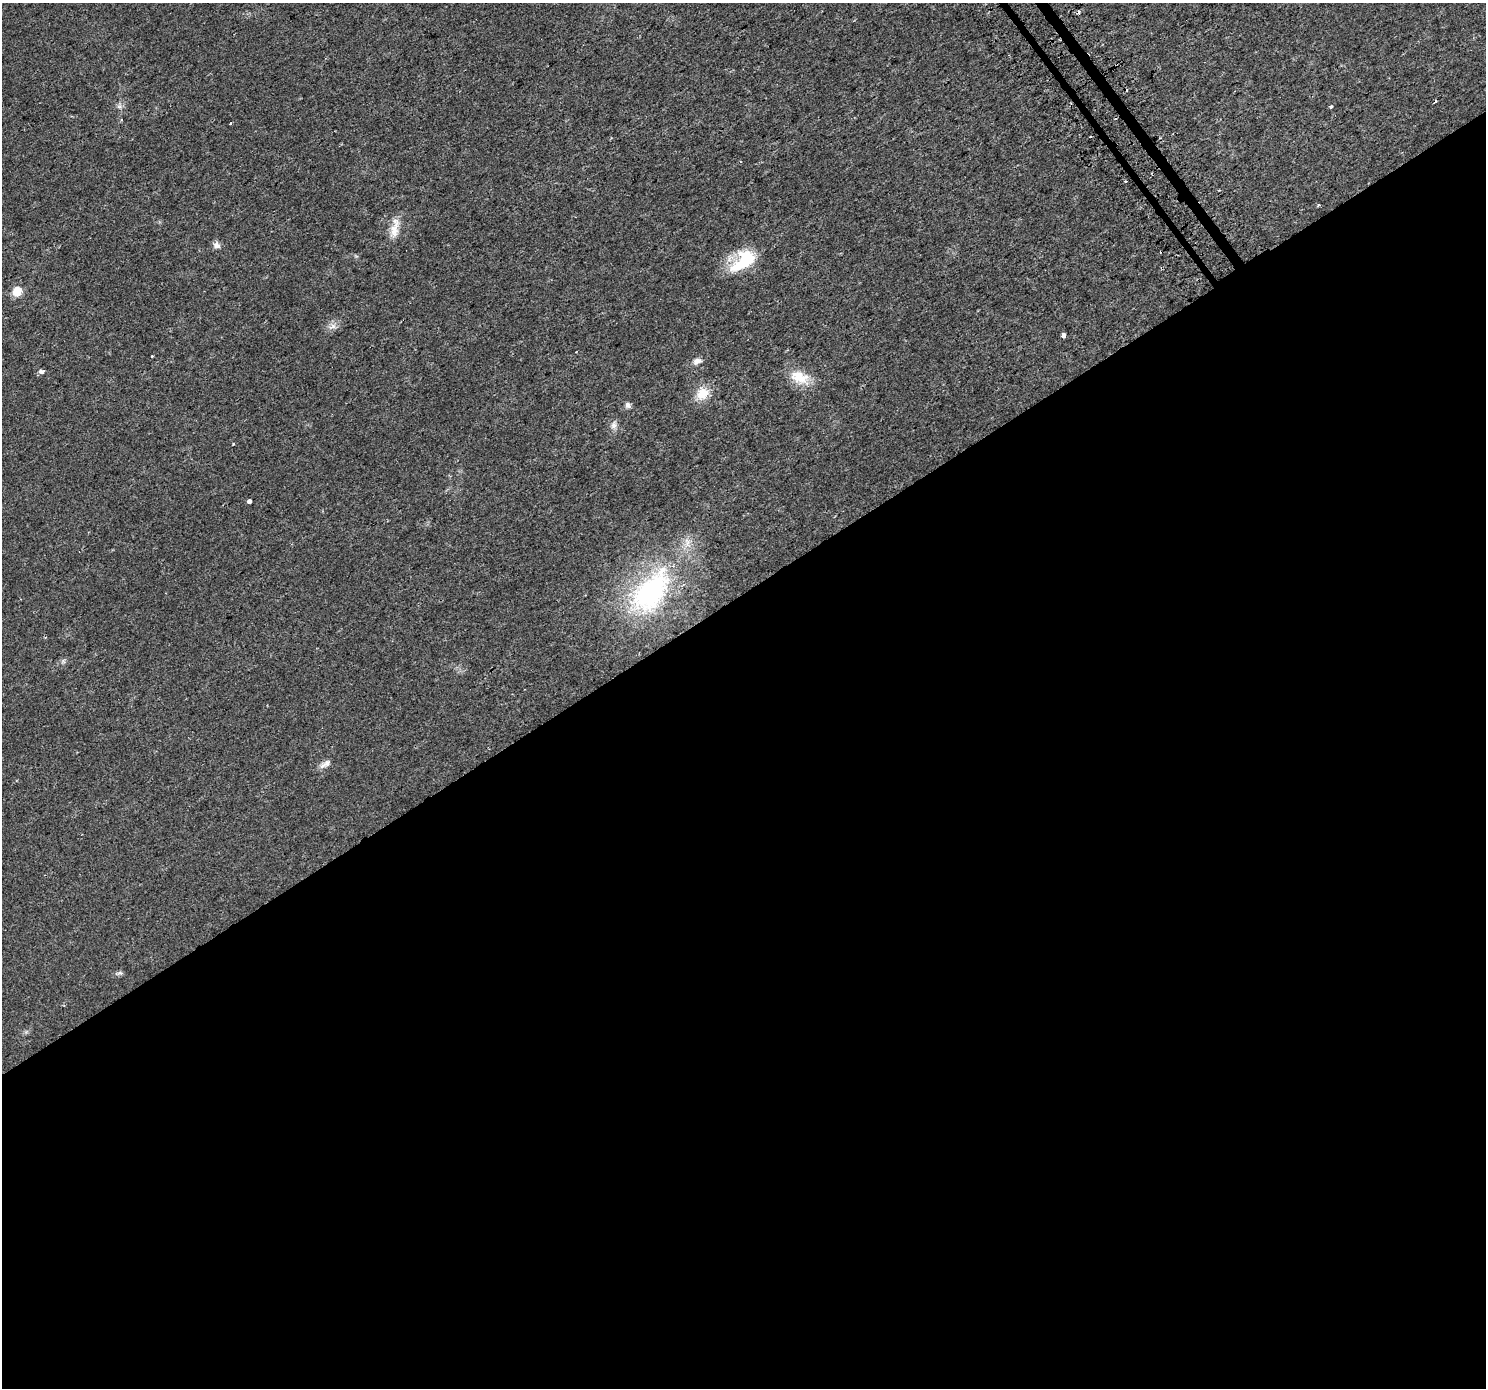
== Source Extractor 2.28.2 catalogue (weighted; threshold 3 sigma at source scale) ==
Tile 15 of 4 x 4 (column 3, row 4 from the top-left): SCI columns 3002-4485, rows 218-1603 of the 6001 x 5911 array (HDU 1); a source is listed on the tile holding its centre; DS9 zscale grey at full resolution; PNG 1488 x 1390 px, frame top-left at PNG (2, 3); no overlay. Shown black and unused: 58% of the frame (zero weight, under 2 of 3 exposures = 2% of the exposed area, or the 3 px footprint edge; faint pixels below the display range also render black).
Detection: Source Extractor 2.28.2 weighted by HDU 2 'WHT'; one run over the whole footprint, this tile lists its part. Background 0.0184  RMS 0.0036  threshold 0.016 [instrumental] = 3 sigma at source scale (4.5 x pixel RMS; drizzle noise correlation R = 1.50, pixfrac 1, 0.0396/0.0396 arcsec/px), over >= 5 px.
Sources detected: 26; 1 cosmic-ray / hot-pixel residue — not listed; the other 25 listed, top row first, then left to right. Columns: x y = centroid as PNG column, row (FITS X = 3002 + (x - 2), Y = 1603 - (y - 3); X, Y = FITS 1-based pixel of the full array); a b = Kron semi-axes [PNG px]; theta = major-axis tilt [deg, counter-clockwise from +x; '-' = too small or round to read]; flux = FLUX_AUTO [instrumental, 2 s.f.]
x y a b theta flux
1435 101 4 3 - 0.76
1331 106 4 3 - 0.55
119 107 7 5 -29 0.91
122 120 4 3 - 0.3
230 124 3 3 - 0.59
1125 182 3 3 - 1.3
1319 205 4 3 - 0.63
394 231 24 11 77 4.7
217 245 9 9 - 1.6
743 261 34 17 39 18
17 291 6 6 - 11
332 326 12 7 23 1.8
1063 335 4 4 - 6.3
152 357 3 3 - 0.79
697 361 11 7 18 1.9
42 371 5 4 - 1.9
800 377 27 16 -22 7.9
703 393 18 15 25 6
628 405 8 7 - 1.1
614 425 12 7 70 1.6
249 501 4 4 - 4.9
651 592 73 40 52 58
63 661 7 4 -71 0.6
325 764 19 7 32 1.9
119 973 11 4 18 0.78
Unlisted compact peaks at least as high as the median listed source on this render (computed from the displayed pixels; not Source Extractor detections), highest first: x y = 233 444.